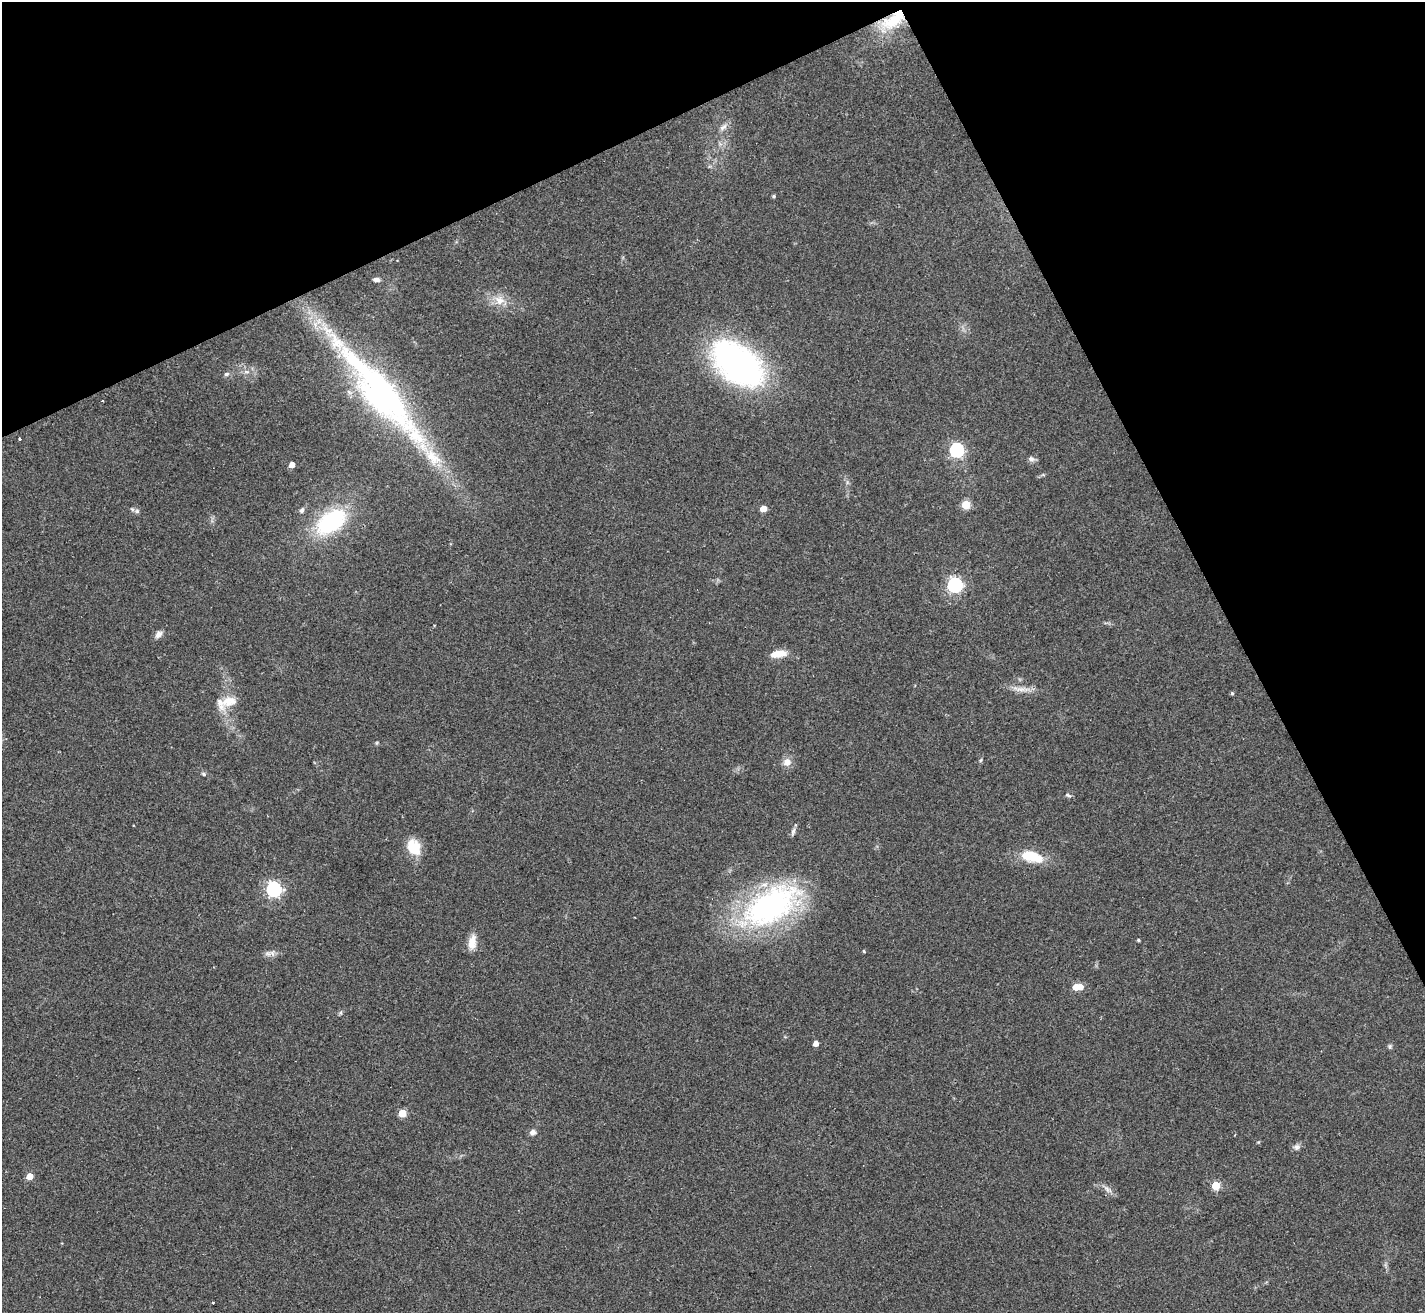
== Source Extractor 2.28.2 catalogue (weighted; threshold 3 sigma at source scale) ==
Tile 3 of 4 x 4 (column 3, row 1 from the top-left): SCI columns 2851-4273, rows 4221-5531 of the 5696 x 5686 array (HDU 1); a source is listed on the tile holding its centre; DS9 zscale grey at full resolution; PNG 1427 x 1315 px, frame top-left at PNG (2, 2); no overlay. Shown black and unused: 25% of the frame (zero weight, under 2 of 3 exposures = <1% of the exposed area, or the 3 px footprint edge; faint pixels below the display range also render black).
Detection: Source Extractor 2.28.2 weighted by HDU 2 'WHT'; one run over the whole footprint, this tile lists its part. Background 0.0791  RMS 0.0075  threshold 0.0339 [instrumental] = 3 sigma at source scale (4.5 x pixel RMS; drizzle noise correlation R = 1.50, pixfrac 1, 0.05/0.05 arcsec/px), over >= 5 px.
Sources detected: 50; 1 inside a brighter object's white glare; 1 cosmic-ray / hot-pixel residue — not listed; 2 inside a brighter listed object's ellipse — not listed separately; the other 46 listed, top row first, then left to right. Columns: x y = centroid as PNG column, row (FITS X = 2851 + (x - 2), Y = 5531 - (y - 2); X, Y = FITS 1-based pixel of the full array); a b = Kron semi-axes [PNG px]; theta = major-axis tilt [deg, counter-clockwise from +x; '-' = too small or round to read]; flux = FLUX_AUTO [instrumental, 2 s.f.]
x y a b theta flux
894 20 36 15 36 27
723 127 14 6 38 3.6
774 196 5 3 - 0.89
376 280 8 5 -5 2.4
499 300 16 11 -26 9.4
737 363 44 25 -40 300
247 372 6 4 -18 1.5
226 374 7 5 15 1.8
381 394 138 33 -51 250
20 439 3 3 - 2.5
957 450 6 6 - 140
1031 459 8 6 -13 2.8
292 465 4 4 - 7.4
966 505 5 5 - 29
763 509 5 4 - 12
302 510 7 5 62 1.9
137 511 6 6 - 1.9
331 521 29 17 36 84
955 585 6 6 - 190
158 634 11 7 46 3.3
778 654 19 7 8 11
1020 689 20 6 -9 6.4
1232 693 4 4 - 1.2
229 701 27 14 30 13
981 760 6 4 70 0.93
787 762 10 9 - 5.7
203 774 6 4 -23 1.1
1068 795 8 4 -25 1.6
793 831 11 5 77 2.1
413 847 18 14 -58 19
1031 856 24 11 -16 24
274 889 6 6 - 200
771 906 74 39 31 170
1138 940 4 3 - 1
472 942 18 9 81 8.5
864 951 4 3 - 0.74
272 953 8 6 -47 2.6
1076 987 5 4 - 10
816 1043 4 4 - 5.4
1390 1046 6 5 - 1.3
402 1113 5 5 - 23
533 1132 8 7 - 3
1296 1147 8 8 - 2.6
30 1176 5 4 - 12
1216 1185 5 5 - 28
1107 1189 13 5 -29 3.6
Overlapping masked pixels (flux is a lower limit): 1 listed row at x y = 894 20